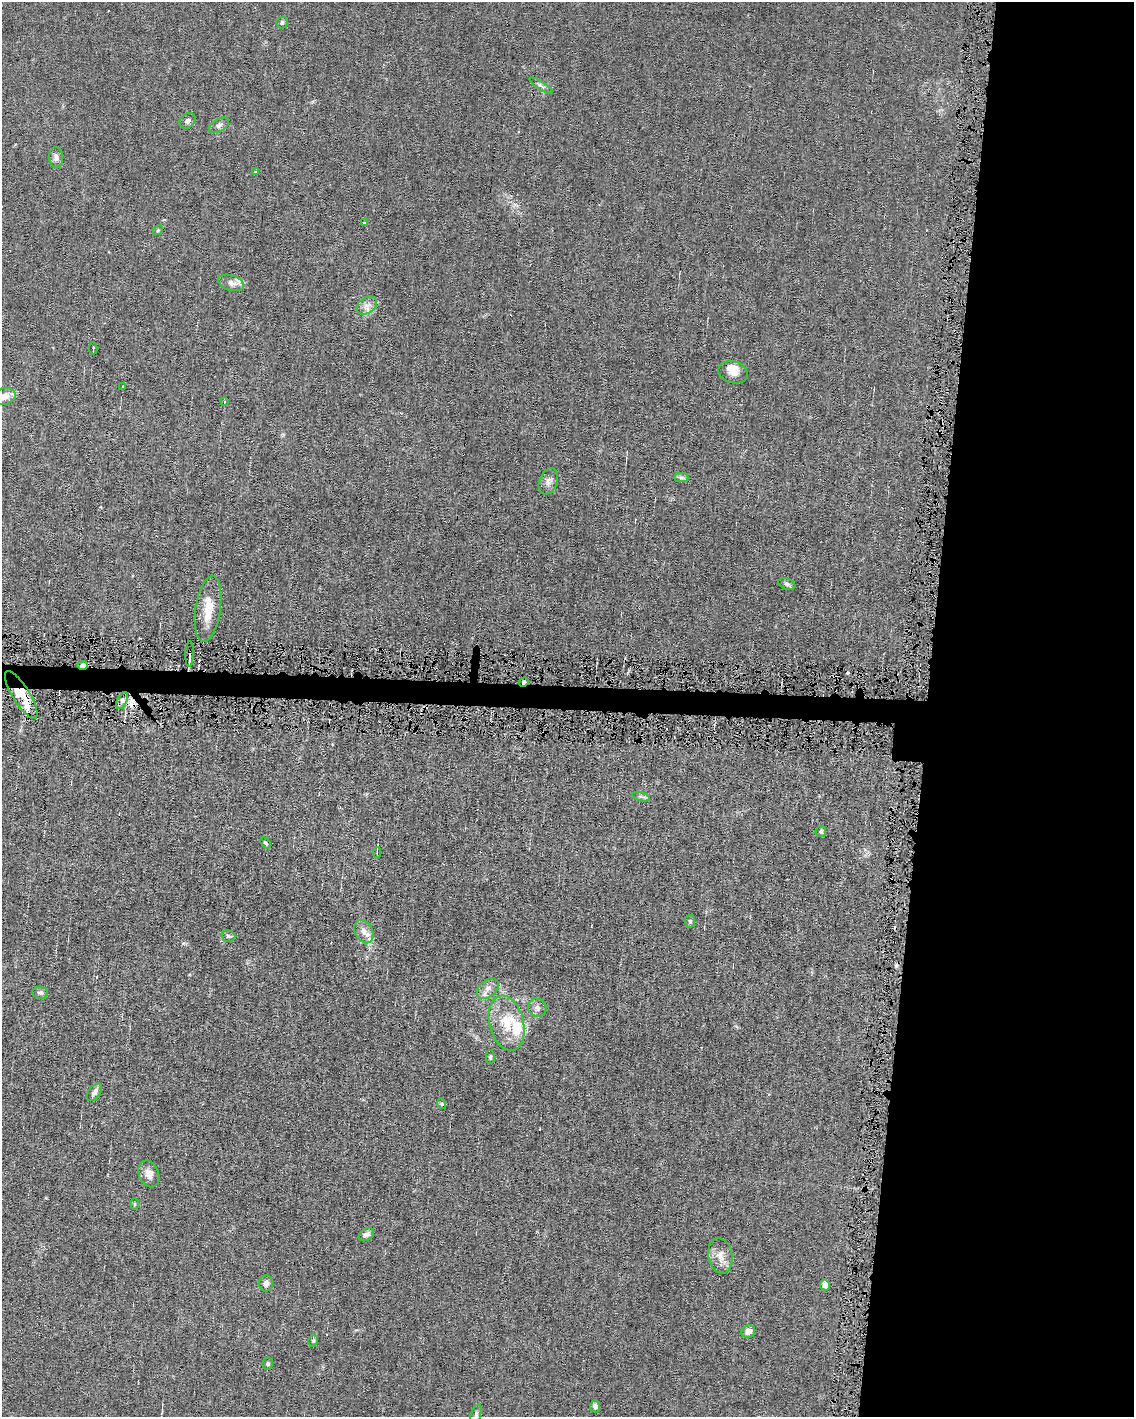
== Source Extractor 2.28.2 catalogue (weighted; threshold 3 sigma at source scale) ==
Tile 8 of 4 x 3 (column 4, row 2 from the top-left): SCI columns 3399-4530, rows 1520-2934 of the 4530 x 4563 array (HDU 1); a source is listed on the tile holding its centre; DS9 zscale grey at full resolution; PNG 1136 x 1419 px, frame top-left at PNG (2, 2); each listed source drawn as its Kron ellipse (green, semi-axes under 4 px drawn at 4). Shown black and unused: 20% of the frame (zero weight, under 4 of 8 exposures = <1% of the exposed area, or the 3 px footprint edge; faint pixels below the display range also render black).
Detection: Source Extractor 2.28.2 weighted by HDU 2 'WHT'; one run over the whole footprint, this tile lists its part. Background 0.0156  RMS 0.0023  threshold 0.00958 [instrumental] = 3 sigma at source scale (4.09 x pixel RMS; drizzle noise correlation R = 1.36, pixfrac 0.8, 0.05/0.05 arcsec/px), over >= 5 px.
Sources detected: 57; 1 inside a brighter object's white glare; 2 cosmic-ray / hot-pixel residue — neither listed nor drawn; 5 inside a brighter listed object's ellipse — not listed separately; the other 49 listed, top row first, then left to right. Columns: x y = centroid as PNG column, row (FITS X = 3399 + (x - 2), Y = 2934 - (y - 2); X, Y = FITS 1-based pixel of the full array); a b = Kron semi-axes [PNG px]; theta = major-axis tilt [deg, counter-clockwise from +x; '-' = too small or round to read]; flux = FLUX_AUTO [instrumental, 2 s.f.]
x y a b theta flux
282 22 6 5 - 0.47
541 86 13 4 -33 0.59
188 121 8 7 - 0.82
219 125 11 6 29 0.77
56 157 10 7 -86 0.91
256 172 4 3 - 0.2
365 223 3 3 - 0.23
158 230 5 4 - 0.27
231 283 13 7 -18 1.2
367 305 11 7 34 1.3
93 348 6 2 89 0.32
733 372 15 11 -16 2.1
122 386 2 2 - 0.17
4 397 12 8 15 1.9
224 402 3 3 - 0.36
681 478 7 4 0 0.47
548 481 13 9 69 1.3
787 584 9 5 -21 0.49
208 609 33 12 82 4.3
190 654 13 3 88 0.91
83 665 5 3 - 3.2
524 682 5 4 - 0.36
21 695 27 8 -58 7.1
122 701 9 5 65 0.77
641 797 9 4 -13 0.47
821 831 5 5 - 0.37
266 843 6 4 -49 0.35
377 853 5 3 - 0.29
690 921 6 5 - 0.33
364 932 12 8 -63 1.6
228 936 7 5 -16 0.49
488 989 12 8 42 1.4
40 993 8 6 -5 0.56
537 1008 10 8 -43 0.99
507 1023 28 17 -76 6.7
490 1057 7 4 -90 0.36
94 1092 10 5 54 0.79
442 1104 5 3 - 0.2
149 1174 14 10 -68 1.5
135 1204 6 4 90 0.25
366 1235 8 6 34 0.82
720 1256 18 12 -80 2.2
266 1283 8 7 - 0.91
825 1285 5 5 - 1.5
748 1331 7 6 - 1.5
313 1341 6 4 75 0.37
268 1364 6 5 - 0.36
595 1406 6 5 - 0.82
476 1414 10 5 73 0.63
Overlapping masked pixels (flux is a lower limit): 4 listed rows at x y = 190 654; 83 665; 524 682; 21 695
Isophote crosses this tile's border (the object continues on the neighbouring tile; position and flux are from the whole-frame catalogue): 1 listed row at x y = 4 397